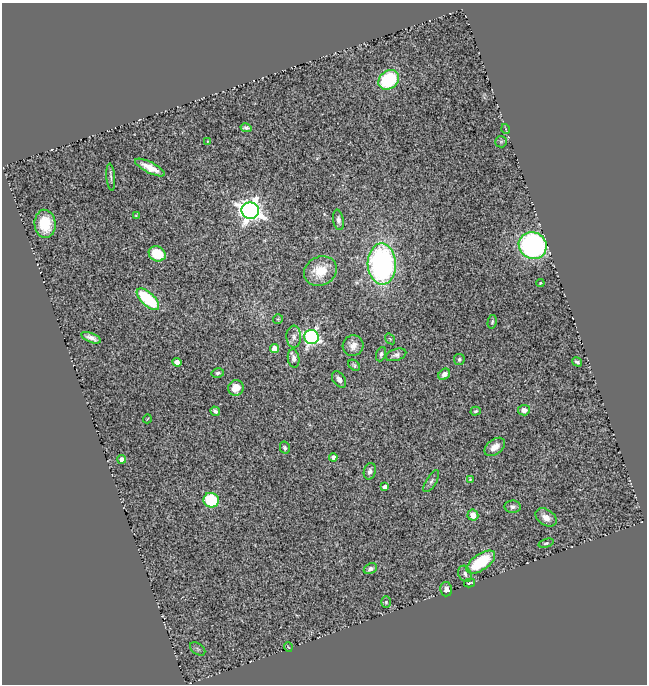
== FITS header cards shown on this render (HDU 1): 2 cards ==
NAXIS1  =                  645
NAXIS2  =                  682

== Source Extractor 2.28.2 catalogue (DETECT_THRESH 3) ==
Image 645 x 682 px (HDU 1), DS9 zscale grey, 1 PNG px = 1 image px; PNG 649 x 686 px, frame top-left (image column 1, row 682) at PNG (2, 3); each listed source drawn as its Kron ellipse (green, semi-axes under 4 px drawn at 4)
Background 0.664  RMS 0.041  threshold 0.124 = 3 sigma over >= 5 px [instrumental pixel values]
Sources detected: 61; all 61 listed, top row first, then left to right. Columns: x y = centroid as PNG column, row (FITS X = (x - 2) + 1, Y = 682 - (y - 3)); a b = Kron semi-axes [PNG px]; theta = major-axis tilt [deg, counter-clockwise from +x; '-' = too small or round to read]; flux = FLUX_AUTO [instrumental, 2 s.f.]
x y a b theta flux
389 80 11 9 40 220
246 128 6 4 -13 7
506 129 5 3 - 2.3
208 141 3 2 - 1.9
501 142 6 5 - 4.8
150 168 16 5 -27 40
111 177 13 3 -85 6.8
250 211 9 8 - 2300
136 216 3 2 - 2.7
338 220 10 5 -80 10
45 224 14 10 -85 73
533 245 14 13 - 650
157 254 9 7 -31 79
382 264 20 14 -88 750
320 271 17 14 28 83
540 283 4 4 - 4.3
148 299 14 6 -43 230
278 319 5 5 - 3.4
492 322 7 4 79 4.8
294 337 11 7 -89 14
311 337 7 7 - 770
91 338 10 4 -22 16
390 339 6 4 -55 3.5
353 346 10 10 - 21
275 349 4 4 - 49
381 354 7 5 70 6.3
396 355 10 5 18 11
294 358 9 5 -80 12
459 359 5 5 - 5.6
177 362 5 4 - 17
577 362 5 3 - 5.7
354 365 6 4 -40 5.6
218 373 6 4 12 6.4
444 374 6 5 - 17
339 379 9 6 -54 13
236 388 8 7 - 35
524 410 6 5 - 18
215 411 5 3 - 7.6
476 411 5 4 - 4.7
147 419 4 3 - 2.2
495 447 11 7 38 25
285 448 6 5 - 6.4
333 457 4 4 - 13
122 459 4 4 - 18
370 471 8 6 75 11
470 479 4 4 - 2.9
431 481 12 5 59 8.8
385 487 4 4 - 16
211 500 8 7 - 160
513 507 8 6 -2 10
473 515 5 5 - 30
546 517 12 7 -33 22
546 543 8 4 17 4.8
481 562 16 8 35 140
370 569 7 5 27 10
465 574 8 6 -64 10
470 583 6 2 15 3.3
446 589 7 6 - 12
386 602 6 4 -89 4.3
288 647 5 3 - 2.1
198 649 8 5 -37 5.9